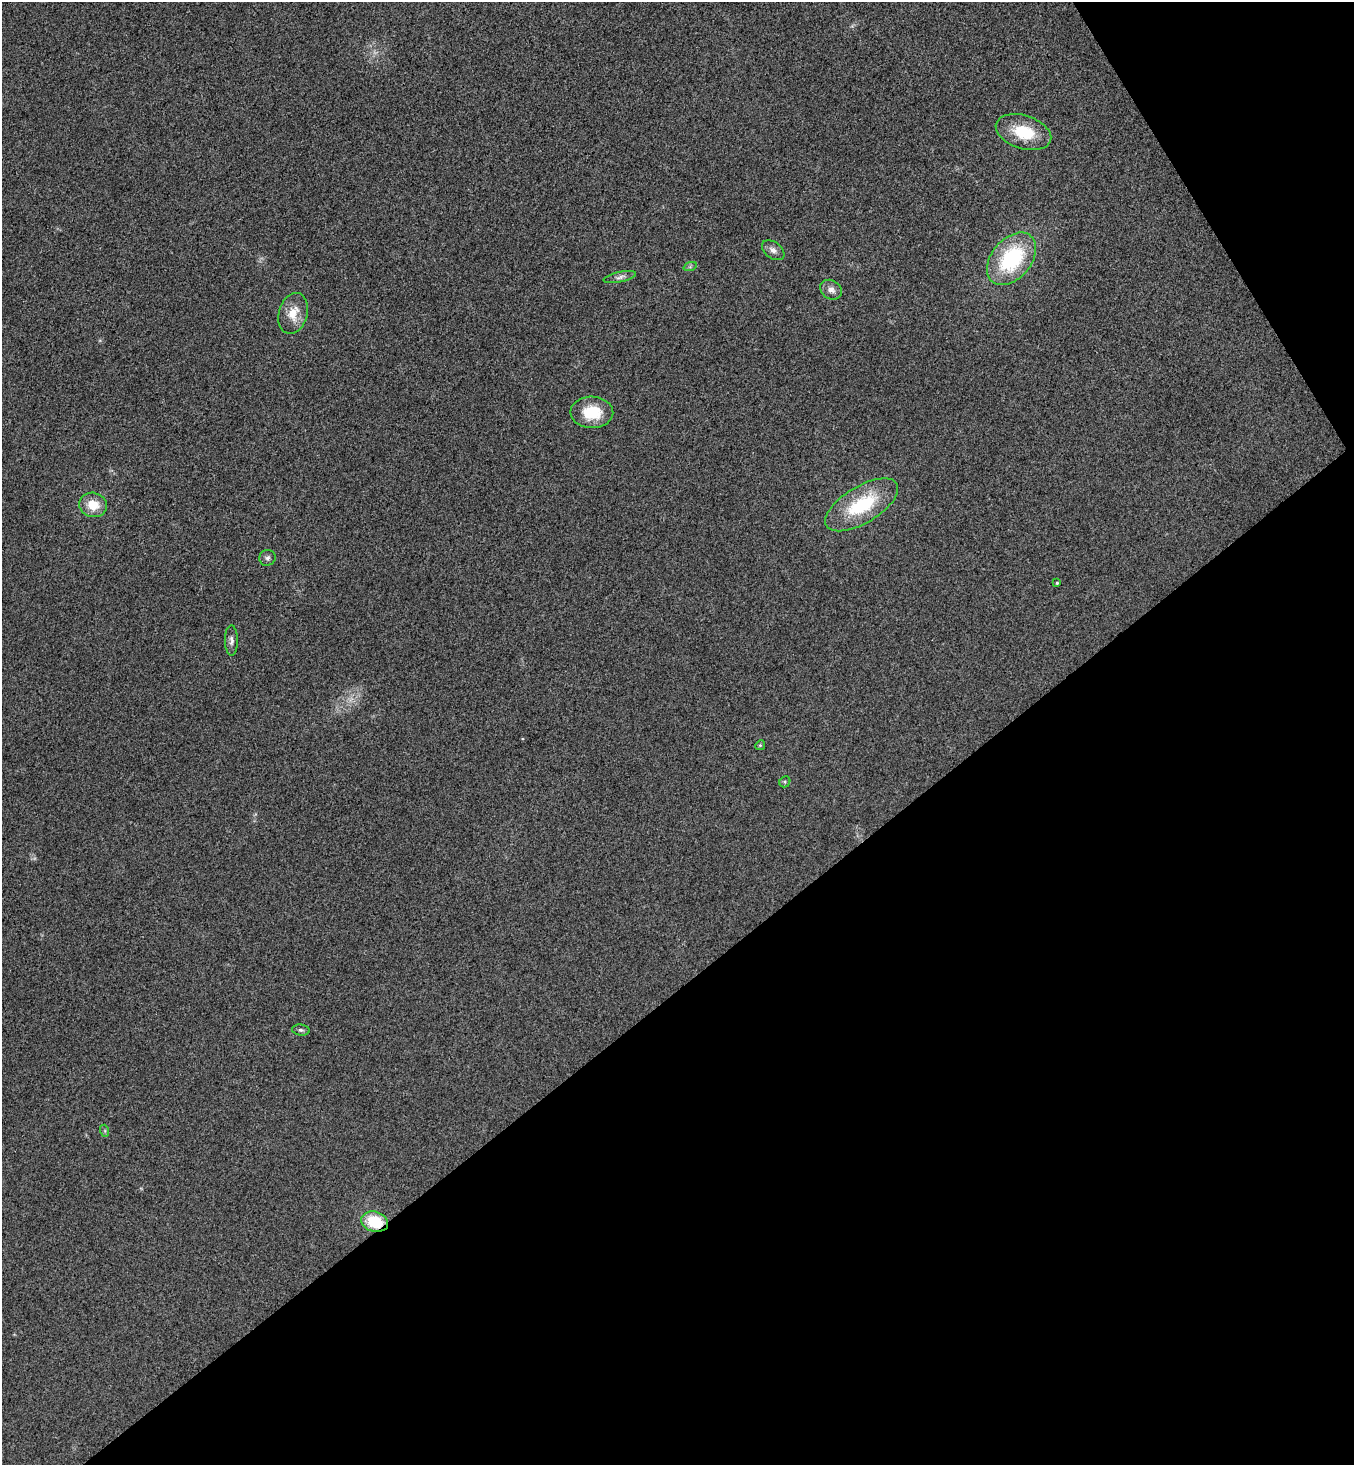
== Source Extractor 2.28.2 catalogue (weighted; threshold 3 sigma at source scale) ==
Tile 12 of 4 x 4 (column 4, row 3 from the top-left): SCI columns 4251-5602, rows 1514-2976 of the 5943 x 5958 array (HDU 1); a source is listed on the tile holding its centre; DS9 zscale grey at full resolution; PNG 1356 x 1467 px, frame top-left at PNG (2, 2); each listed source drawn as its Kron ellipse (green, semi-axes under 4 px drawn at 4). Shown black and unused: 36% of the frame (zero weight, under 3 of 4 exposures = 6% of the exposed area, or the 3 px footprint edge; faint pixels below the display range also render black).
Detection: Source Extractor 2.28.2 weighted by HDU 2 'WHT'; one run over the whole footprint, this tile lists its part. Background 0.0207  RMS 0.0063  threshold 0.0283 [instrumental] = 3 sigma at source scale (4.5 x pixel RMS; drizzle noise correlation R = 1.50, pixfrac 1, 0.05/0.05 arcsec/px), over >= 5 px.
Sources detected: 19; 1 too faint to see at this stretch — neither listed nor drawn; the other 18 listed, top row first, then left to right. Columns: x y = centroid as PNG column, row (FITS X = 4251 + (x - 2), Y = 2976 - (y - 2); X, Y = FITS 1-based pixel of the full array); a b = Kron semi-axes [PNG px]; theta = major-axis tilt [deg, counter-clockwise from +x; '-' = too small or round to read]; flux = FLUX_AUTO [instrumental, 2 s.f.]
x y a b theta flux
1023 132 28 16 -18 24
773 250 12 8 -36 3.5
1012 259 30 19 50 60
690 267 7 4 19 1
620 277 16 5 12 2.7
831 290 11 9 -32 4.2
293 313 21 14 74 11
592 412 21 15 -1 20
93 505 14 12 -14 12
862 505 41 18 31 42
267 558 8 8 - 2
1057 583 3 3 - 0.63
231 640 15 6 -89 2.9
760 745 5 4 - 0.89
785 782 6 5 - 0.91
301 1030 9 5 -8 1.6
105 1131 6 4 -72 0.81
375 1222 14 10 -16 24
Overlapping masked pixels (flux is a lower limit): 1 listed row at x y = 375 1222